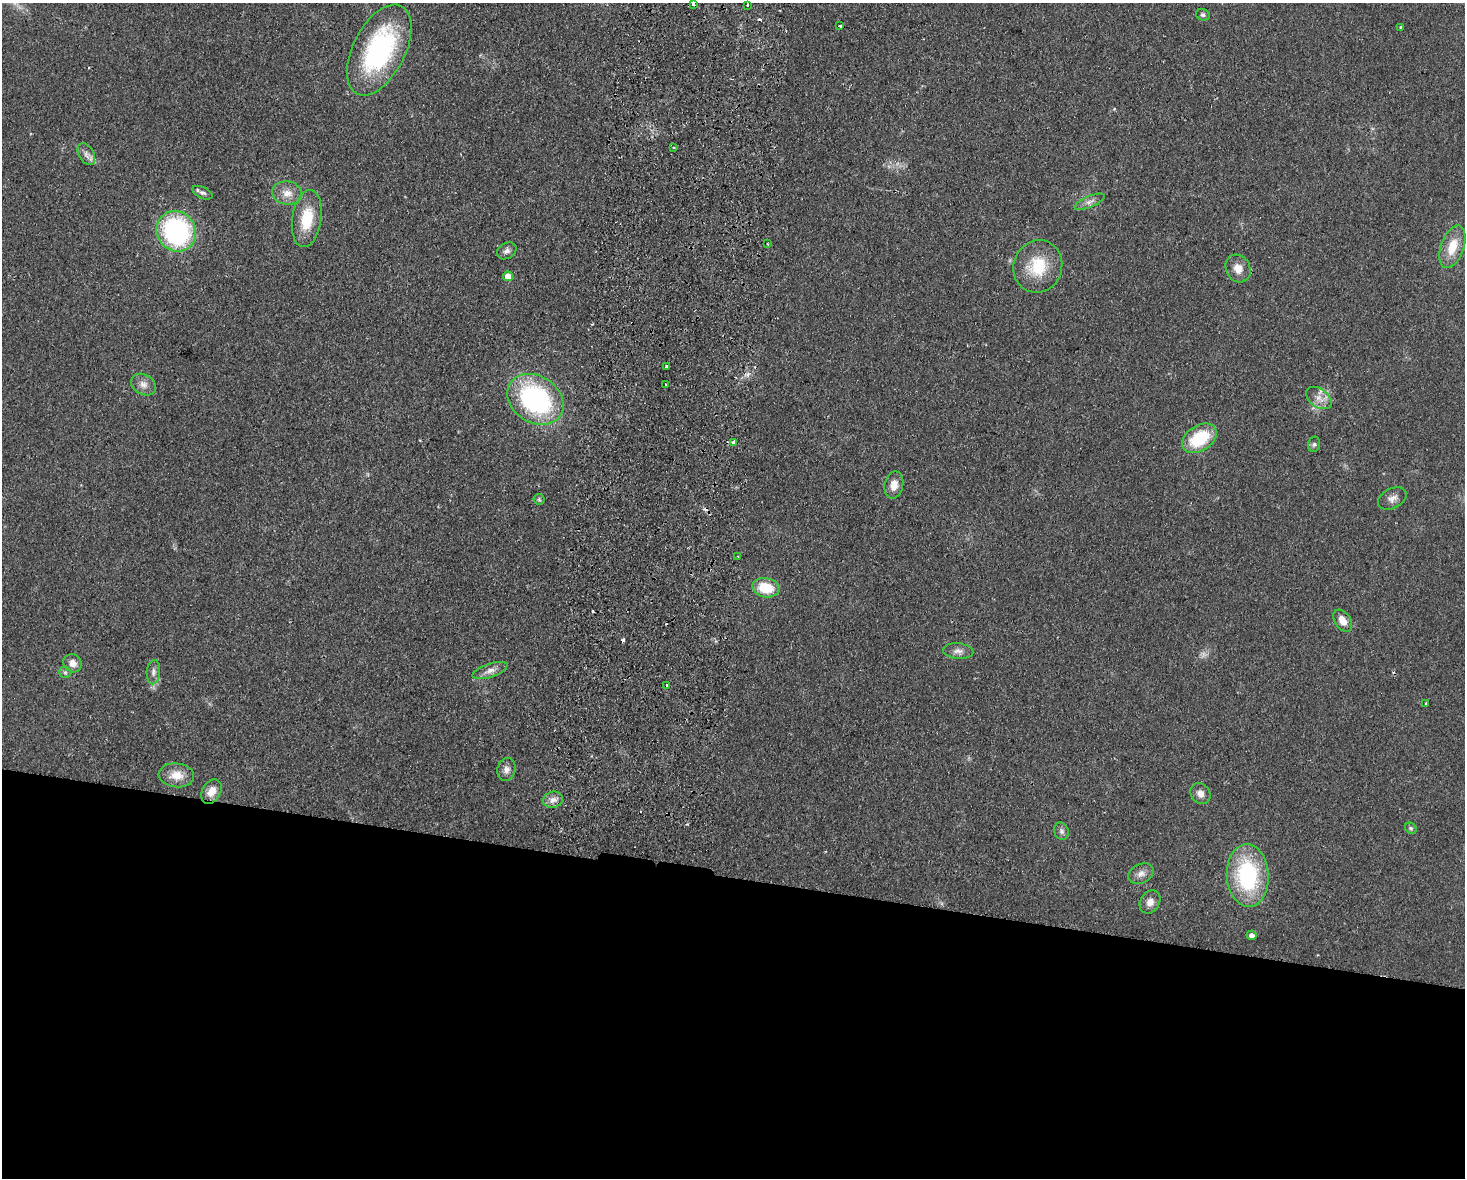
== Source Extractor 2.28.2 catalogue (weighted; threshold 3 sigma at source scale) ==
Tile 11 of 3 x 4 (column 2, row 4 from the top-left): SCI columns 1632-3094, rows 10-1185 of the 4838 x 4724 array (HDU 1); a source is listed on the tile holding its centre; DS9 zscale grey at full resolution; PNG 1467 x 1180 px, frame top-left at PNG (2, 3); each listed source drawn as its Kron ellipse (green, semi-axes under 4 px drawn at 4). Shown black and unused: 26% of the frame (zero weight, under 2 of 3 exposures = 3% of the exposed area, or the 3 px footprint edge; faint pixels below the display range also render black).
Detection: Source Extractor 2.28.2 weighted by HDU 2 'WHT'; one run over the whole footprint, this tile lists its part. Background 0.0998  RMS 0.0086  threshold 0.0385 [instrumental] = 3 sigma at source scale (4.5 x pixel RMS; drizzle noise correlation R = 1.50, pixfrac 1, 0.05/0.05 arcsec/px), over >= 5 px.
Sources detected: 59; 1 too faint to see at this stretch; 7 cosmic-ray / hot-pixel residue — neither listed nor drawn; the other 51 listed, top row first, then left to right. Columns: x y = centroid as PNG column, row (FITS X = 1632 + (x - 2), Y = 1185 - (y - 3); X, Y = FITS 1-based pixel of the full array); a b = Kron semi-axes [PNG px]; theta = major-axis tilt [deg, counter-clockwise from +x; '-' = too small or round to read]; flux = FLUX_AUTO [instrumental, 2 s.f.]
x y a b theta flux
693 3 3 3 - 2.8
747 5 3 3 - 3
1203 15 7 5 -23 1.8
840 26 3 3 - 1.5
1401 27 4 4 - 0.83
379 50 49 26 63 130
674 147 3 2 - 0.93
86 154 12 7 -59 4.7
202 193 11 5 -25 3
287 193 15 11 -7 9.4
1090 202 16 5 23 4.4
307 218 29 14 81 28
176 231 21 19 -57 140
768 244 3 2 - 0.76
1452 247 22 11 70 19
507 251 10 7 30 3.6
1038 266 26 24 69 34
1238 268 14 12 -62 8.5
508 276 5 5 - 12
667 367 3 3 - 1.7
666 384 3 3 - 2.4
143 385 13 10 -32 5.7
1319 398 14 9 -36 7.4
535 399 30 23 -32 140
1199 438 19 12 34 42
733 442 3 3 - 6.8
1314 444 8 6 75 1.9
894 485 14 9 79 7.9
1392 498 15 9 27 5.6
539 499 5 5 - 1.4
738 556 3 2 - 1
766 588 14 9 -12 25
1343 621 12 8 -56 8.8
958 651 15 7 -5 4.8
73 663 9 8 - 6.3
490 671 18 6 19 6
65 672 6 5 - 1.8
153 672 12 6 86 3.9
667 686 4 3 - 4.3
1426 704 3 2 - 0.89
506 770 11 9 78 5
176 775 18 12 -5 12
211 791 13 9 60 9.7
1200 793 11 9 -49 5.3
553 800 10 8 14 5.2
1411 828 6 5 - 1.5
1061 831 9 7 -66 2.7
1141 874 13 9 28 5.4
1248 876 31 21 -86 89
1150 902 12 9 60 6.1
1252 935 5 4 - 3.4
Isophote crosses this tile's border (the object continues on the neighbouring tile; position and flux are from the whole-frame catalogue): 1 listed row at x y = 693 3